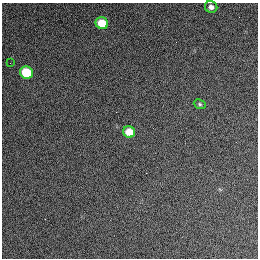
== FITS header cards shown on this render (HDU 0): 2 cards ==
NAXIS1  =                  256 / length of data axis 1
NAXIS2  =                  256 / length of data axis 2

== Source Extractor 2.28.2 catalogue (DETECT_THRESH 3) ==
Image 256 x 256 px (HDU 0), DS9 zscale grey, 1 PNG px = 1 image px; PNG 260 x 260 px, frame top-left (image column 1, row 256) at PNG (2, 3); each listed source drawn as its Kron ellipse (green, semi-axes under 4 px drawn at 4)
Background 1270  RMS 14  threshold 43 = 3 sigma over >= 5 px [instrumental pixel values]
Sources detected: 6; all 6 listed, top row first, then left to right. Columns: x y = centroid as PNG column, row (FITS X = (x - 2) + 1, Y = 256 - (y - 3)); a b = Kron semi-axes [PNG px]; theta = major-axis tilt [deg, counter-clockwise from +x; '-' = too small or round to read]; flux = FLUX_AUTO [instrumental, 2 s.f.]
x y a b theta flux
211 7 6 5 - 4200
102 23 6 6 - 23000
10 63 2 2 - 430
26 72 6 6 - 37000
200 104 6 4 -24 1500
129 132 6 5 - 14000